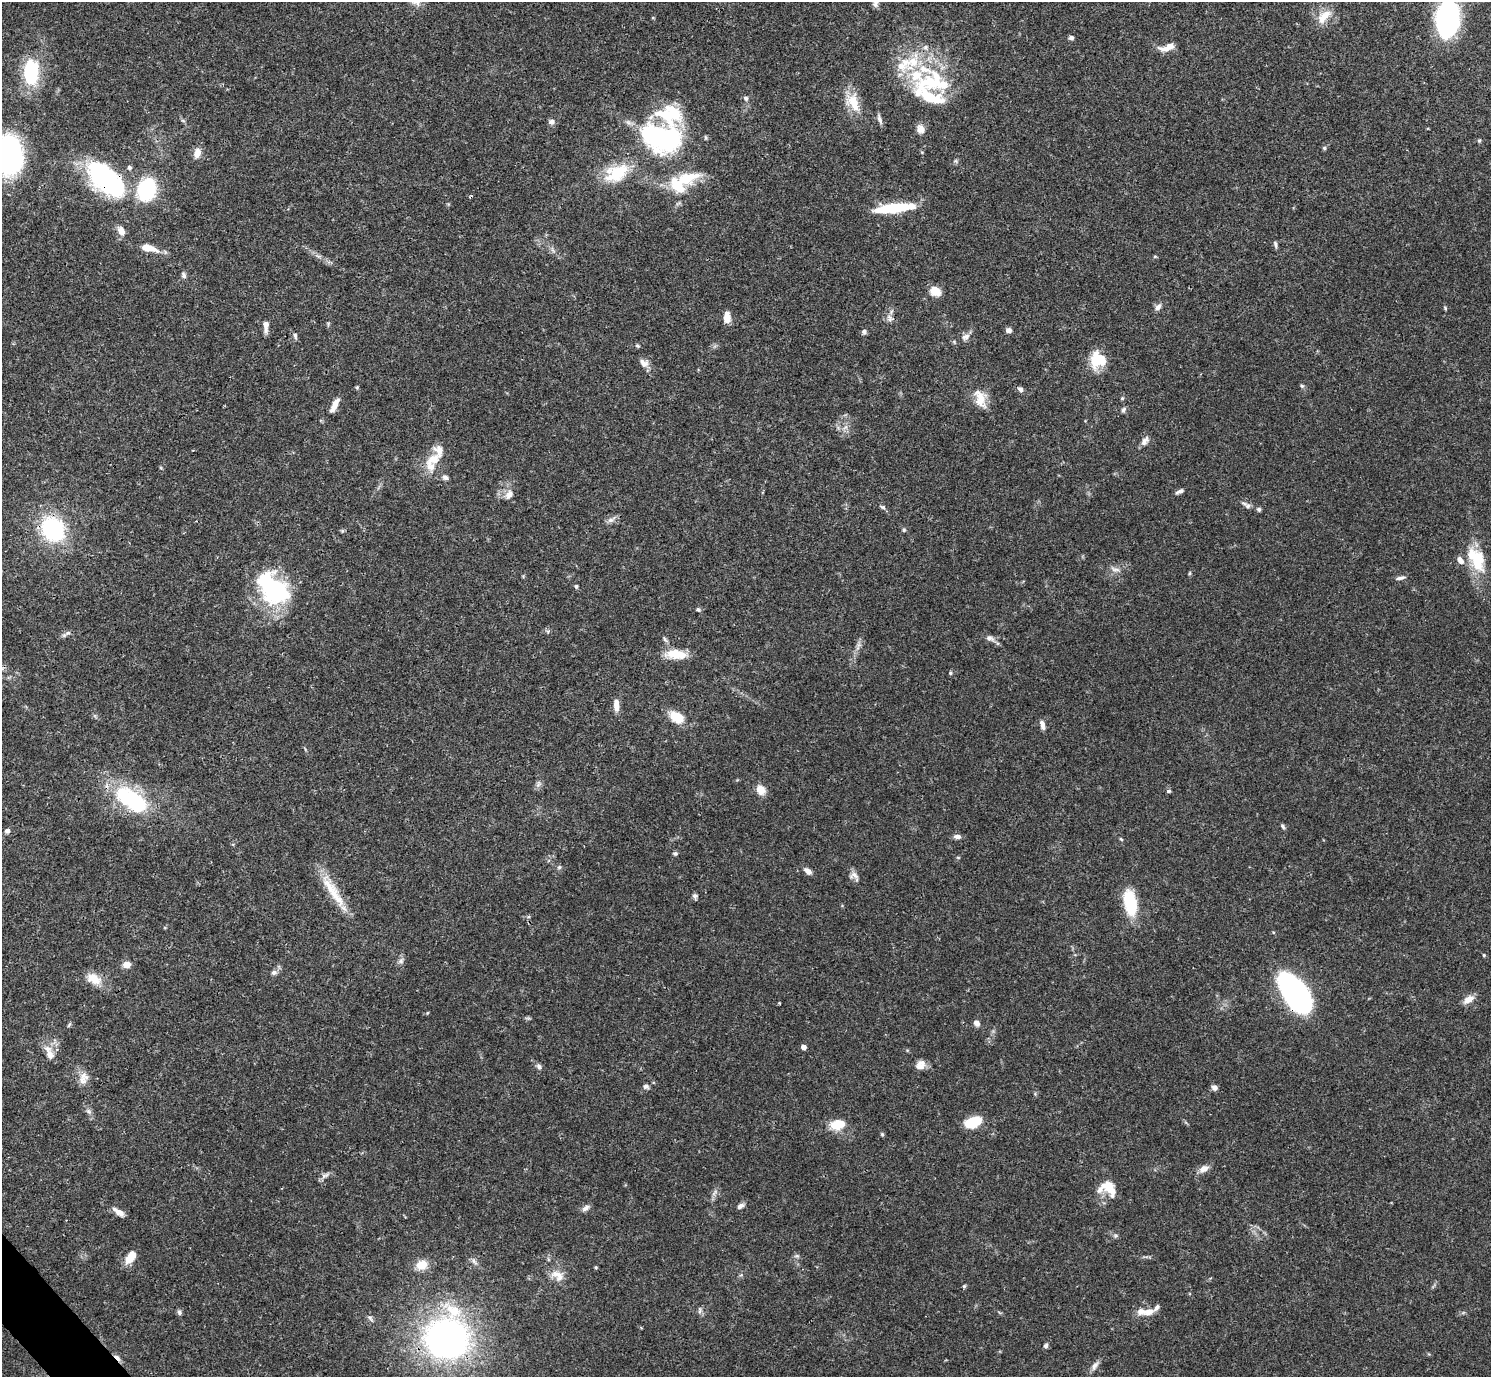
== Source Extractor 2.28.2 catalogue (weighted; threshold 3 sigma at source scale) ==
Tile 7 of 4 x 4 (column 3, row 2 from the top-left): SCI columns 2981-4469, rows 2910-4284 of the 5963 x 5960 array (HDU 1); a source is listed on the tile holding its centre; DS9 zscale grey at full resolution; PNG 1493 x 1379 px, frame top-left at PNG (2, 2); no overlay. Shown black and unused: <1% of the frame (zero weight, under 3 of 4 exposures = <1% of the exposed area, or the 3 px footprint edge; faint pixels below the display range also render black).
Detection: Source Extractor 2.28.2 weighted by HDU 2 'WHT'; one run over the whole footprint, this tile lists its part. Background 0.0406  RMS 0.0027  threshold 0.012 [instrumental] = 3 sigma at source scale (4.5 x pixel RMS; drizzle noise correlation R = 1.50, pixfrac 1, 0.05/0.05 arcsec/px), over >= 5 px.
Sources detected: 162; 4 inside a brighter object's white glare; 1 cosmic-ray / hot-pixel residue — not listed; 20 inside a brighter listed object's ellipse — not listed separately; the other 137 listed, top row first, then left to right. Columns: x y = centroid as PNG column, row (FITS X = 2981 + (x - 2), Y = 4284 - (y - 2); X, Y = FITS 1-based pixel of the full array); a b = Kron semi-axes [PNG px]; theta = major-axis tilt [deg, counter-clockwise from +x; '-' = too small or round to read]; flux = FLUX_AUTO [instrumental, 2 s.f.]
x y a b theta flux
875 3 11 6 -89 1.1
1324 17 24 12 47 4.2
653 18 5 3 - 0.21
1448 19 29 18 84 54
1071 38 6 5 - 0.7
925 47 7 6 - 0.85
1165 49 21 7 -8 2.1
31 74 32 17 -79 14
932 81 43 30 4 22
746 98 7 6 - 0.68
853 102 27 16 -65 6.1
880 119 13 4 -72 0.94
183 121 6 4 -20 0.38
551 122 8 6 12 1
921 129 11 10 - 1.8
661 138 52 38 -16 43
1479 140 5 4 - 0.38
1324 148 5 5 - 0.4
197 153 12 8 73 2.3
8 155 35 27 -82 67
617 173 28 18 27 11
687 178 33 15 17 10
106 179 51 26 -41 37
146 189 18 15 71 22
471 197 4 3 - 0.5
894 208 40 8 6 15
121 231 11 7 -64 2.2
1275 244 8 5 -79 0.6
148 248 18 7 -14 4.1
318 256 9 5 -18 0.78
1155 256 5 3 - 0.3
184 275 7 5 -67 0.8
935 291 10 8 -30 4.1
1158 307 10 6 51 1.1
1445 308 6 3 -73 0.31
727 317 11 7 -89 3
890 318 12 8 -67 1.4
328 324 6 4 89 0.35
266 326 13 5 -89 1.9
1009 330 7 6 - 1
864 332 6 6 - 0.79
295 336 8 5 -81 0.61
966 337 12 8 23 1.4
637 346 5 4 - 0.43
1098 360 18 17 - 8.3
644 363 13 9 -35 1.7
1302 386 6 5 - 0.44
357 387 5 4 - 0.31
1020 389 6 5 - 1
980 398 27 15 -70 4.8
1122 398 5 4 - 0.34
334 405 18 6 63 2.5
1123 410 8 6 67 0.67
845 428 7 4 20 0.71
1145 441 14 7 53 1.4
439 450 17 12 -68 2.7
431 466 21 14 -64 4.3
1180 491 11 5 24 0.83
509 494 14 9 53 2
1248 506 8 7 - 0.88
882 507 9 5 -25 0.56
1259 509 6 5 - 0.55
611 520 14 7 29 1.2
53 529 21 17 -55 31
904 530 6 5 - 0.41
1476 559 35 18 -64 11
1115 569 15 5 -11 1.2
1190 573 6 3 71 0.32
1401 578 12 4 12 0.88
576 586 5 4 - 0.46
275 589 36 34 5 24
698 609 6 5 - 0.51
68 633 10 6 28 0.81
990 638 12 7 -20 1.4
665 639 11 4 -50 0.65
858 648 8 3 59 0.67
676 654 25 11 -4 5.5
950 673 5 4 - 0.33
616 705 14 6 -88 2.3
677 717 15 9 -31 7.2
1042 725 11 5 -80 1.3
539 784 11 7 69 0.91
761 790 12 9 -60 2.8
1168 791 6 5 - 0.46
132 800 39 19 -34 26
1283 826 7 4 -58 0.54
7 831 6 5 - 0.88
957 836 9 6 0 1.1
1121 839 5 3 - 0.29
675 853 7 5 -22 0.52
559 867 6 5 - 0.47
808 871 10 6 -38 1.3
854 875 14 9 -17 1.4
329 886 38 16 -63 7.6
695 896 7 6 - 0.69
1130 902 22 10 -77 18
1484 955 4 4 - 0.28
401 961 9 6 74 0.89
126 965 9 7 2 2.1
274 972 7 6 - 0.85
94 979 21 14 -25 4.4
1295 994 35 17 -56 91
1468 999 15 8 31 2.3
427 1013 5 3 - 0.23
977 1023 7 6 - 1.3
69 1025 7 3 53 0.4
804 1047 4 4 - 1.5
50 1055 20 11 -78 3.1
920 1065 12 10 36 2
539 1067 8 7 - 0.79
83 1078 17 12 76 2.8
646 1086 7 6 - 0.83
1214 1087 7 6 - 0.98
89 1112 8 5 -18 0.7
973 1122 17 10 19 8
838 1125 18 11 15 5.4
882 1134 5 5 - 0.36
1204 1169 12 8 26 1.9
325 1175 14 6 26 1.1
1109 1188 24 14 -48 5
715 1192 12 4 50 0.89
740 1206 9 6 28 0.92
586 1208 11 6 33 1.1
118 1212 19 7 -35 1.8
1116 1236 7 5 1 0.54
797 1256 7 6 - 0.61
130 1257 14 7 55 4.6
422 1265 12 10 19 4.4
596 1267 5 4 - 0.27
558 1275 20 12 -31 3.4
964 1286 5 4 - 0.39
700 1311 8 6 88 0.72
179 1312 8 6 -66 0.61
1149 1312 13 8 22 2.3
446 1338 38 37 - 110
1046 1346 6 5 - 0.63
1095 1366 13 7 55 1.4
Overlapping masked pixels (flux is a lower limit): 4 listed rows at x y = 106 179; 471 197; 1295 994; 446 1338
Isophote crosses this tile's border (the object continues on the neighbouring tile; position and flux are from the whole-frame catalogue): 3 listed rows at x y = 875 3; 1448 19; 8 155